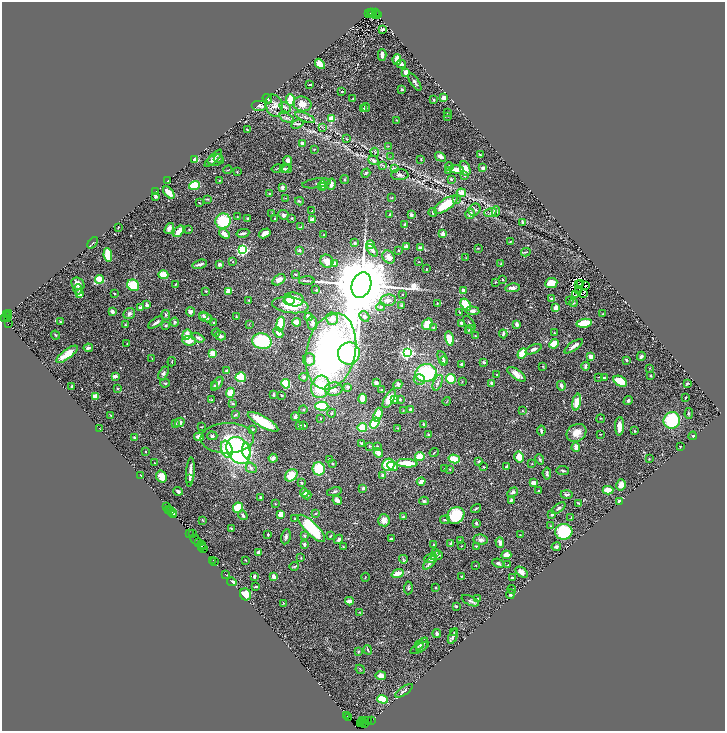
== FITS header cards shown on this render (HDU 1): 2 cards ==
NAXIS1  =                 1445
NAXIS2  =                 1458

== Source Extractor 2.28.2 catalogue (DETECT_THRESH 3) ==
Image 1445 x 1458 px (HDU 1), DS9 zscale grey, zoomed out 1/2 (1 PNG px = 2 x 2 image px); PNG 727 x 733 px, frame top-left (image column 1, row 1458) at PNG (2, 2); each listed source drawn as its Kron ellipse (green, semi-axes under 4 px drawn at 4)
Background 0.722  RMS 0.042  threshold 0.127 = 3 sigma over >= 5 px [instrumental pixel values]
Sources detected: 612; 50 cannot appear on this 1/2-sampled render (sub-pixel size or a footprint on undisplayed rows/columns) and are neither listed nor drawn; of the other 562, the 500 brightest by FLUX_AUTO listed and drawn (62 fainter detections omitted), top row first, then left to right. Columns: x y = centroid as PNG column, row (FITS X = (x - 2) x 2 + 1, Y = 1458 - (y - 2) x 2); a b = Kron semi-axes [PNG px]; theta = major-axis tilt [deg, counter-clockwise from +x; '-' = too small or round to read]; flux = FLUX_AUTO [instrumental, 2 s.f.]
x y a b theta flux
370 12 4 2 - 380
373 12 2 2 - 330
375 12 2 1 - 350
368 13 2 1 - 110
375 15 2 1 - 23
377 15 2 1 - 30
382 30 4 2 - 14
382 55 6 3 -89 26
397 59 5 3 - 110
320 64 6 4 -48 71
401 64 4 3 - 35
406 72 4 3 - 42
415 82 10 3 -57 16
310 85 3 1 - 8.3
402 89 4 3 - 12
342 92 3 2 - 5
443 98 3 2 - 62
267 99 5 4 - 12
353 99 3 2 - 5.6
290 100 6 3 -84 130
433 100 3 2 - 8.4
302 104 9 7 -14 78
260 105 8 5 0 22
274 106 11 8 -73 71
285 107 6 4 -35 20
366 107 4 3 - 8.1
363 108 3 3 - 6.7
448 113 2 2 - 4.8
447 116 3 2 - 4.1
287 118 7 3 -23 16
305 118 10 3 -23 21
332 119 2 2 - 310
397 120 3 2 - 8.6
297 124 6 3 24 12
322 127 4 2 - 5.5
247 129 3 2 - 4.7
346 139 4 2 - 4.4
302 143 3 2 - 65
388 146 3 2 - 4
314 149 3 2 - 7.8
375 152 4 3 - 9.7
480 155 3 2 - 13
390 156 2 2 - 3.9
440 157 6 4 -30 32
213 158 11 3 44 30
218 158 4 3 - 9.4
195 159 4 2 - 72
421 159 2 2 - 5.4
216 160 8 5 11 28
288 160 4 4 - 33
373 160 5 4 - 21
383 165 3 2 - 6.3
449 166 4 3 - 11
285 168 5 4 - 15
395 168 4 3 - 6.2
483 168 3 3 - 26
277 169 6 3 12 12
287 169 5 3 - 13
457 169 7 3 -1 81
465 169 8 5 -69 62
228 170 4 1 - 4.1
449 171 4 3 - 14
237 172 2 2 - 6.2
366 173 5 3 - 11
400 175 8 5 2 24
464 175 3 3 - 10
344 179 4 3 - 6.4
451 179 3 2 - 9.4
219 180 3 3 - 5.4
168 181 4 2 - 29
316 183 14 4 8 21
331 184 5 3 - 39
194 185 5 4 - 220
322 186 5 3 - 99
282 187 3 3 - 33
324 187 2 2 - 35
155 192 4 2 - 5.5
169 193 7 3 -49 78
270 193 3 2 - 13
461 193 5 3 - 71
156 196 3 3 - 18
286 198 3 2 - 4.6
392 198 3 2 - 6
208 199 4 3 - 6.2
457 199 3 3 - 7.8
299 201 4 3 - 9.8
199 203 2 2 - 4.5
446 205 14 5 34 240
475 210 6 5 - 18
312 211 2 2 - 3.7
496 211 5 3 - 11
490 212 6 4 19 20
433 213 4 3 - 11
272 214 3 2 - 4.1
470 214 5 4 - 39
283 215 5 4 - 20
390 215 2 2 - 11
411 215 3 3 - 21
237 216 2 2 - 5.1
292 218 3 2 - 6
248 219 2 2 - 25
274 219 3 3 - 8.8
312 220 3 3 - 64
223 221 8 7 - 330
523 222 4 2 - 24
405 224 3 2 - 9.5
118 227 2 1 - 4.1
301 227 4 3 - 9.8
169 228 6 4 52 35
189 230 3 2 - 4
179 231 6 3 52 120
243 233 6 2 12 22
265 233 6 4 31 51
224 234 6 3 -39 58
443 234 3 3 - 40
323 235 3 2 - 6.6
510 241 2 2 - 4.1
93 243 6 2 51 6
355 243 3 3 - 14
370 245 4 3 - 90
406 246 4 3 - 29
420 248 2 2 - 94
478 248 3 2 - 5.3
243 250 3 3 - 1400
299 250 3 3 - 17
372 250 7 4 -51 38
399 250 3 2 - 4.7
526 252 5 2 - 8.6
108 255 7 3 -83 250
389 257 7 5 -52 64
466 258 2 2 - 4
327 261 7 6 - 69
233 262 3 2 - 4.1
418 262 2 2 - 4.1
501 263 3 2 - 5.2
200 264 7 3 16 27
220 264 4 2 - 35
334 264 3 2 - 23
426 269 3 2 - 4.5
296 274 3 2 - 7.9
163 275 5 4 - 190
99 279 4 3 - 140
502 279 2 2 - 13
279 280 7 4 35 54
307 281 8 3 2 13
495 282 4 2 - 4.6
551 283 6 5 - 120
581 283 3 2 - 8.3
78 284 7 5 -41 56
175 284 3 2 - 7.5
579 284 2 1 - 4.2
133 285 6 5 - 190
361 285 13 9 71 130000
585 286 2 2 - 4.2
512 288 7 3 7 34
78 289 5 4 - 14
316 290 4 2 - 5
463 290 4 3 - 26
206 291 2 2 - 5.6
228 291 4 3 - 73
578 291 3 1 - 7.5
115 293 3 2 - 7.4
79 294 3 3 - 61
583 294 2 1 - 4
403 295 2 2 - 8
575 295 4 1 - 7.9
294 299 10 7 -10 170
551 299 3 3 - 17
249 300 3 3 - 8.1
289 300 5 5 - 71
388 300 8 6 6 48
569 301 3 2 - 4.7
437 303 3 2 - 5.7
573 303 4 3 - 8
147 305 4 3 - 22
290 305 18 8 -7 170
402 305 4 3 - 11
466 305 6 4 -56 200
380 307 4 3 - 11
556 307 3 2 - 77
140 308 2 2 - 78
472 311 7 4 -6 29
112 312 4 3 - 36
191 312 4 4 - 23
460 312 3 2 - 7
8 313 3 2 - 130
129 314 6 5 - 26
603 314 3 2 - 6.4
6 315 3 2 - 100
166 315 5 3 - 10
204 315 4 4 - 20
364 316 6 4 -59 22
8 317 2 2 - 22
236 317 3 2 - 8.6
309 317 4 4 - 43
5 318 3 2 - 120
206 318 7 4 -19 23
8 319 2 1 - 36
332 319 6 6 - 59
60 322 3 3 - 5.3
156 322 9 3 34 27
175 322 4 3 - 15
214 322 3 2 - 12
296 322 4 3 - 84
8 323 2 2 - 32
312 323 7 5 -88 32
462 323 3 3 - 26
469 323 8 2 -49 8.2
584 323 8 3 10 260
249 324 3 2 - 3.7
281 324 7 4 82 280
427 324 6 5 - 120
517 324 4 3 - 21
125 325 3 2 - 6.3
166 325 3 3 - 12
434 327 4 3 - 6.8
470 329 4 3 - 7.9
468 330 4 3 - 7.6
216 332 4 2 - 11
278 332 6 4 -48 46
554 333 3 3 - 4.6
503 334 4 3 - 19
55 335 5 3 - 9.1
187 335 6 4 69 55
220 336 6 3 -15 29
475 336 4 3 - 7
198 338 7 4 -27 23
449 339 7 4 -77 160
189 341 7 4 -4 74
262 341 10 7 -12 480
127 343 2 2 - 5.5
554 344 5 3 - 140
574 346 11 3 35 42
88 348 5 3 - 20
534 349 9 4 24 25
331 351 38 24 78 2900
212 353 4 3 - 84
349 353 11 10 - 540
407 353 3 3 - 2700
522 353 5 4 - 130
67 354 13 4 37 160
641 356 4 3 - 23
591 357 4 4 - 66
152 358 3 2 - 3.9
442 358 7 3 -60 14
309 360 6 6 - 49
626 360 3 3 - 14
443 361 4 3 - 15
172 362 4 2 - 5.1
484 362 4 3 - 13
461 364 3 2 - 11
542 366 3 2 - 4.4
585 366 4 3 - 20
650 368 3 3 - 4.9
226 370 3 3 - 9.3
163 373 7 4 59 19
426 373 10 9 - 610
516 374 11 4 -35 63
497 375 3 2 - 7.5
650 375 2 2 - 9.2
115 376 4 3 - 33
241 377 5 5 - 140
304 377 4 4 - 19
599 377 3 2 - 3.7
604 377 4 3 - 12
419 379 6 5 - 27
451 379 5 5 - 220
620 381 7 4 -29 150
462 382 3 3 - 5.4
165 383 5 3 - 11
376 383 3 2 - 47
438 383 8 3 68 21
492 383 4 3 - 38
687 383 3 3 - 8.5
217 384 8 3 52 34
286 384 5 4 - 180
398 384 4 4 - 14
72 386 4 2 - 10
214 386 4 3 - 11
561 386 5 3 - 28
320 387 11 9 74 370
348 387 3 3 - 14
117 389 3 2 - 8.1
334 389 9 6 2 55
382 390 2 2 - 10
230 393 5 4 - 110
273 395 4 3 - 16
282 395 2 2 - 7.4
96 396 3 3 - 72
685 398 3 1 - 6.6
363 399 5 3 - 89
389 399 10 4 60 78
395 399 3 3 - 84
400 399 3 3 - 10
212 400 3 3 - 5.3
447 401 4 2 - 5.1
628 401 5 4 - 13
577 402 8 4 79 110
233 404 3 3 - 11
322 406 6 4 -3 290
303 410 4 3 - 11
403 410 2 2 - 4.3
410 410 3 3 - 29
522 411 2 2 - 14
332 413 4 3 - 10
689 413 5 3 - 8.7
111 415 3 2 - 3.8
235 415 4 2 - 11
378 415 7 4 71 81
295 417 4 3 - 25
320 418 3 2 - 4
601 418 4 3 - 7.4
672 420 8 8 - 430
180 422 5 4 - 30
263 422 17 5 -30 220
375 423 6 4 53 210
176 424 3 3 - 7.8
423 424 2 2 - 30
299 425 3 3 - 19
304 425 3 3 - 13
620 426 9 4 88 63
201 427 3 1 - 3.7
362 428 5 4 - 150
398 428 3 2 - 4.5
100 429 2 2 - 4.4
253 429 3 3 - 9.1
541 431 5 3 - 13
635 431 3 2 - 6.9
576 433 10 8 32 81
600 434 3 2 - 4
428 435 3 2 - 5
212 436 5 4 - 17
693 436 4 3 - 7.6
199 437 5 3 - 58
134 438 3 2 - 7.3
227 438 27 15 1 200
362 443 3 3 - 14
369 446 3 2 - 4.9
680 446 2 2 - 12
377 447 3 3 - 6.3
576 447 4 3 - 47
227 449 9 5 -71 270
238 450 14 11 -58 1600
145 451 2 2 - 3.8
246 451 7 4 -88 240
434 452 5 2 - 5.9
378 453 5 3 - 70
420 456 5 4 - 130
519 457 5 4 - 100
273 458 4 3 - 32
330 459 3 2 - 9.8
454 459 5 3 - 170
540 459 5 3 - 11
649 459 2 2 - 5.1
479 461 4 3 - 16
154 463 2 2 - 7.9
333 463 3 3 - 6.4
407 463 10 3 -3 240
532 464 2 2 - 3.8
388 465 6 6 - 280
393 466 5 4 - 74
484 467 3 2 - 5.3
507 467 3 3 - 25
251 468 6 5 - 23
319 469 6 6 - 280
445 469 3 3 - 6.4
449 469 3 2 - 4.5
563 470 6 3 -7 12
190 472 15 2 86 58
547 474 6 3 -84 14
141 475 2 2 - 5.2
291 475 7 5 42 130
382 475 4 3 - 19
161 476 6 5 - 72
190 479 4 3 - 8.2
421 481 4 3 - 36
302 483 4 3 - 11
533 483 3 3 - 61
621 485 5 4 - 55
363 488 4 3 - 15
608 490 5 3 - 110
178 491 4 3 - 27
538 491 2 2 - 4.9
334 492 7 3 15 13
513 492 6 4 33 23
304 493 4 3 - 41
567 494 6 3 -1 18
307 495 4 3 - 9.5
260 497 2 2 - 9.6
337 500 5 3 - 36
511 500 4 2 - 19
424 501 5 3 - 13
619 501 3 3 - 22
579 503 3 3 - 9.2
275 504 3 2 - 5.5
167 507 2 1 - 30
238 508 5 5 - 190
558 508 8 3 38 16
169 509 2 1 - 36
476 509 5 2 - 9.5
170 511 2 2 - 84
173 512 3 2 - 140
174 514 3 2 - 94
281 514 4 3 - 78
315 514 3 2 - 6.3
243 515 5 3 - 15
456 515 9 7 41 230
552 515 3 2 - 12
403 517 4 3 - 12
571 517 4 3 - 5.2
295 519 2 2 - 5.7
203 520 4 2 - 4.7
384 520 6 6 - 55
445 520 5 3 - 15
476 523 3 2 - 18
551 526 4 3 - 6.8
231 528 4 3 - 6.6
312 528 18 6 -45 470
564 532 8 8 - 350
190 533 4 2 - 130
192 534 3 2 - 190
268 534 3 2 - 9
520 535 3 2 - 4
304 536 4 3 - 10
331 536 4 3 - 7.5
286 537 8 4 80 27
339 539 5 4 - 25
391 539 3 2 - 17
196 540 6 1 -45 230
460 540 3 2 - 7.2
481 540 7 5 -10 31
500 542 5 3 - 35
198 543 3 1 - 150
304 544 4 3 - 19
451 544 4 3 - 22
201 545 3 2 - 62
434 545 2 2 - 8.8
461 546 2 2 - 4.9
476 546 4 3 - 8.6
202 547 2 1 - 69
343 547 2 2 - 3.8
556 547 4 3 - 22
203 548 2 1 - 54
259 552 2 2 - 120
436 552 2 2 - 4.2
506 555 5 4 - 72
437 556 6 3 23 26
301 558 3 2 - 5.2
403 559 4 3 - 10
430 559 6 4 2 22
213 560 2 1 - 56
245 560 2 2 - 6
214 561 2 1 - 65
430 562 9 4 48 28
498 563 6 3 -25 17
476 565 3 2 - 3.8
508 565 3 2 - 5.1
294 566 5 3 - 9.8
522 572 7 4 -38 47
225 574 2 1 - 50
398 574 6 3 22 86
254 576 3 2 - 17
461 576 2 2 - 5.5
274 577 3 3 - 56
365 577 4 2 - 4.2
512 578 3 2 - 11
232 582 5 2 - 64
256 587 3 2 - 10
436 587 2 2 - 19
408 588 6 3 86 14
512 589 4 2 - 5.2
245 594 6 5 - 120
510 594 5 3 - 16
478 598 2 2 - 4.3
349 601 4 3 - 51
470 601 9 4 -25 21
283 603 3 3 - 4.8
456 606 3 2 - 9.7
359 612 3 2 - 3.8
454 633 4 3 - 7.5
437 634 4 3 - 17
453 636 8 4 66 19
419 645 5 3 - 13
422 645 8 5 56 20
420 648 10 4 28 23
368 650 5 2 - 8
358 651 4 3 - 8.5
360 669 5 3 - 7.7
381 676 5 4 - 71
404 691 10 3 35 15
383 699 5 3 - 220
346 715 2 1 - 19
348 718 2 1 - 85
369 720 3 2 - 93
371 720 2 1 - 32
362 721 2 1 - 290
366 721 2 1 - 470
361 723 2 1 - 47
362 723 2 1 - 16
365 724 2 1 - 60
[62 fainter detections neither listed nor drawn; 50 sub-pixel or undisplayed-footprint detections neither listed nor drawn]